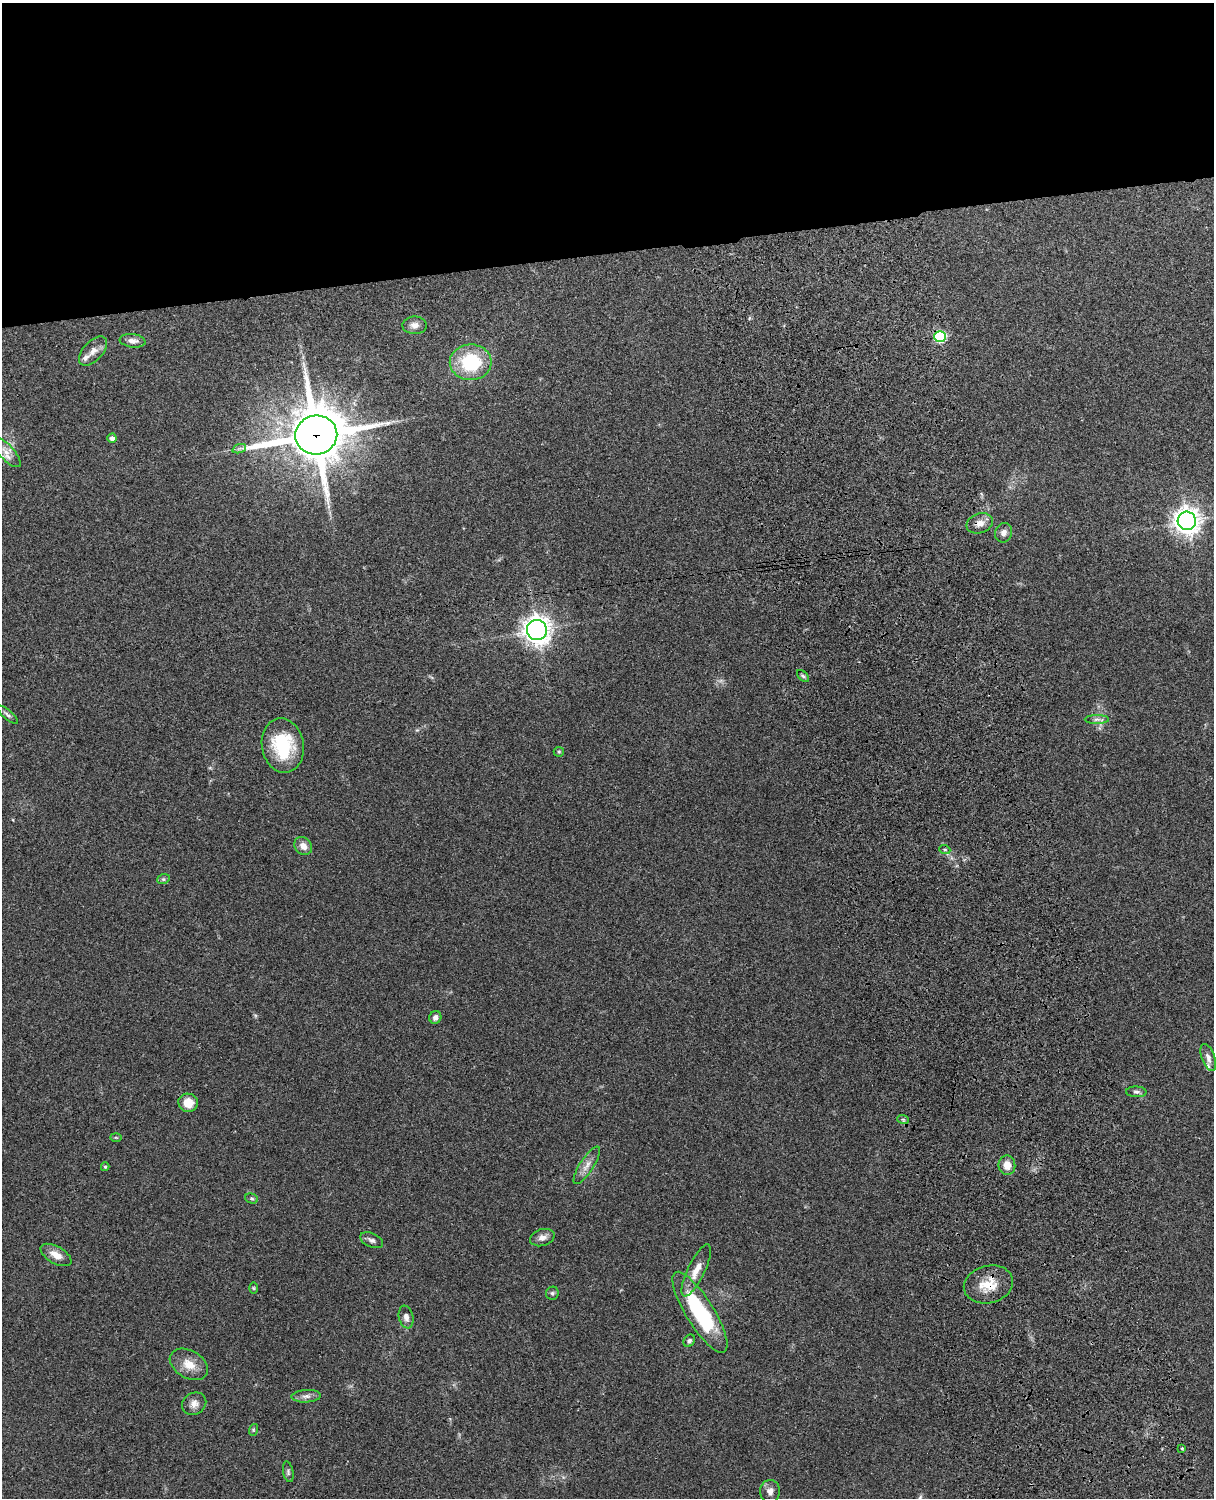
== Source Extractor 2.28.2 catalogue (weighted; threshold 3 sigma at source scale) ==
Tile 2 of 4 x 3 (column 2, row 1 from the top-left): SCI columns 1332-2543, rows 3155-4650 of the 5088 x 4927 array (HDU 1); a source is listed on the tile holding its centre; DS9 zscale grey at full resolution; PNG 1216 x 1500 px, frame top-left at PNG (2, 3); each listed source drawn as its Kron ellipse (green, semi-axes under 4 px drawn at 4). Shown black and unused: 17% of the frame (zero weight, under 3 of 4 exposures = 6% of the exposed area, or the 3 px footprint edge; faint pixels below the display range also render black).
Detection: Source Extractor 2.28.2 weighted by HDU 2 'WHT'; one run over the whole footprint, this tile lists its part. Background 0.105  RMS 0.0065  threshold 0.0293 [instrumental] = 3 sigma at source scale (4.5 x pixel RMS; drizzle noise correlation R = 1.50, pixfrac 1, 0.05/0.05 arcsec/px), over >= 5 px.
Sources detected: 50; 2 inside a brighter listed object's ellipse — not listed separately; the other 48 listed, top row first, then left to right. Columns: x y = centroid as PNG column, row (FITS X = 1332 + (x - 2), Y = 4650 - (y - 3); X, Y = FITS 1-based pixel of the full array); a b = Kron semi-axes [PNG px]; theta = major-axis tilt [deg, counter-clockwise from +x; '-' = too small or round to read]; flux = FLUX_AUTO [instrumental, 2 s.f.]
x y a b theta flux
415 325 12 9 0 3.7
940 336 6 5 - 54
133 341 13 6 -7 4
93 351 18 9 46 5.4
471 362 21 18 1 40
316 435 21 19 13 3600
112 438 4 4 - 2.5
239 449 7 4 19 1.4
6 452 20 7 -47 5.7
1187 521 9 9 - 620
980 523 13 10 19 4.9
1004 533 10 8 71 3.5
537 630 10 10 - 620
803 676 7 4 -44 1.2
7 715 13 4 -40 1.8
1097 719 12 4 0 2.2
283 746 27 21 -80 39
559 752 5 5 - 0.83
303 846 9 8 - 4.6
945 850 6 3 -19 0.87
163 879 6 5 - 1.1
435 1017 6 6 - 2.4
1208 1057 14 6 -69 3.4
1136 1092 10 5 -2 1.7
188 1103 10 9 - 8.4
903 1119 6 3 -19 0.87
116 1137 6 4 -2 0.75
587 1165 22 7 57 5.1
1007 1165 10 8 -82 6.5
105 1167 4 3 - 0.91
252 1198 6 5 - 1.1
542 1238 12 8 17 3.7
372 1240 12 7 -24 2.4
56 1255 17 8 -30 6.9
696 1270 28 8 64 8.4
988 1284 25 18 15 15
253 1288 6 4 -89 0.79
552 1293 6 6 - 1.4
700 1312 47 14 -58 59
406 1317 11 7 -78 3.2
689 1341 6 5 - 1.5
189 1364 21 13 -30 9.8
306 1396 14 6 3 3.3
194 1404 12 10 31 4.3
253 1430 6 4 73 0.86
1182 1448 3 2 - 0.93
288 1472 10 5 -79 1.5
770 1491 11 10 - 3.8
Overlapping masked pixels (flux is a lower limit): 4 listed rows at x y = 940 336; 316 435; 980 523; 988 1284